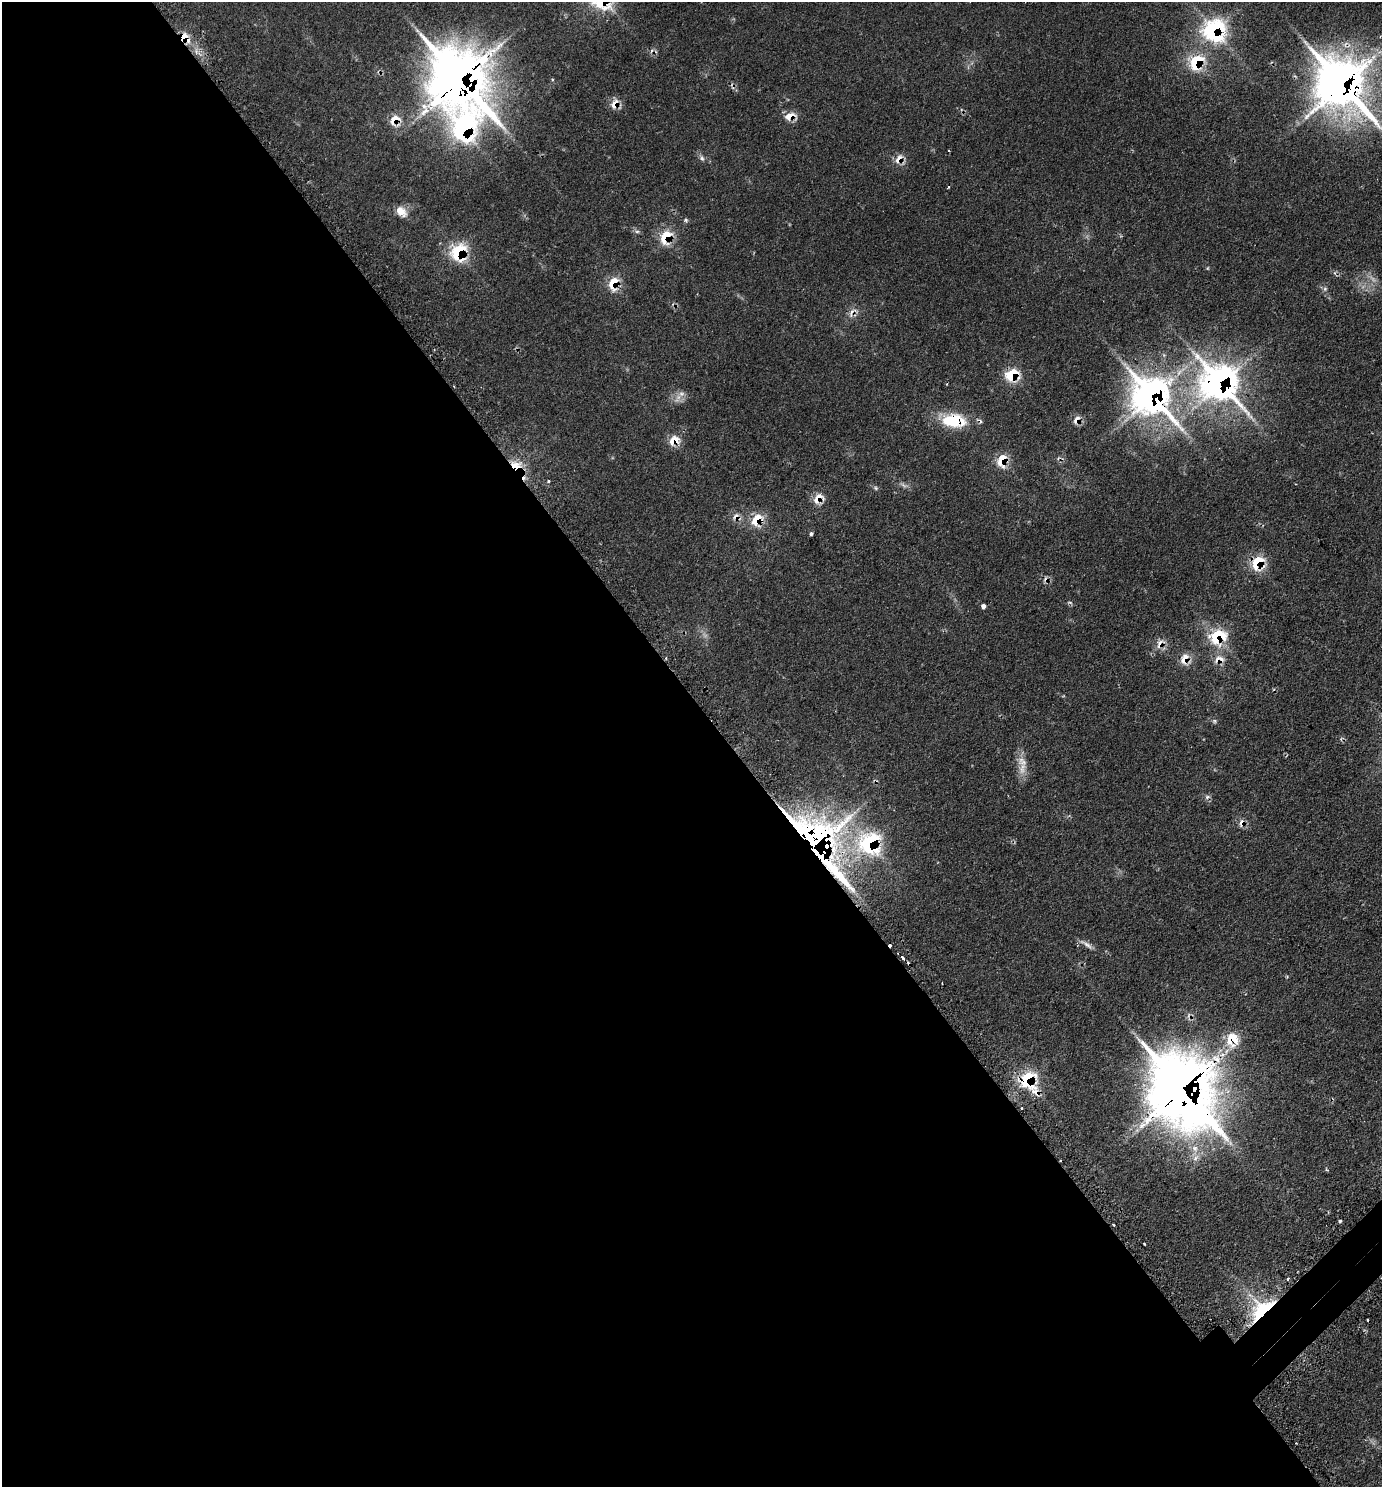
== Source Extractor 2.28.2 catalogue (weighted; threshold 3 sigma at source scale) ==
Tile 9 of 4 x 4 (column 1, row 3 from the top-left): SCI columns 330-1709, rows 1537-3021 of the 6036 x 6039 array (HDU 1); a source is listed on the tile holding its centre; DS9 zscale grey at full resolution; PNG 1384 x 1489 px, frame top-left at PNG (2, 2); no overlay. Shown black and unused: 53% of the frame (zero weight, under 2 of 3 exposures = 4% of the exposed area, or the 3 px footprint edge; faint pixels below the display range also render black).
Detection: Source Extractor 2.28.2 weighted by HDU 2 'WHT'; one run over the whole footprint, this tile lists its part. Background 0.136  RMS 0.0079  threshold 0.0356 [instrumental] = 3 sigma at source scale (4.5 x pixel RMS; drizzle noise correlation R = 1.50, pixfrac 1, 0.05/0.05 arcsec/px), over >= 5 px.
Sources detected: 72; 2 too faint to see at this stretch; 9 cosmic-ray / hot-pixel residue — not listed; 3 inside a brighter listed object's ellipse — not listed separately; the other 58 listed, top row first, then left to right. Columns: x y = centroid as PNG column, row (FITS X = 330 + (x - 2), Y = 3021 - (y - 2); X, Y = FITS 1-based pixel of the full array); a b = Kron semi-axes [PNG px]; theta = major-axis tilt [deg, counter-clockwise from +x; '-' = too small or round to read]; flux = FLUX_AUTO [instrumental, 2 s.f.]
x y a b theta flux
1214 30 17 16 - 97
185 38 12 7 -55 14
1196 62 16 12 55 32
459 78 23 16 -50 5000
1341 83 20 16 -55 2400
615 104 14 9 62 7.2
790 116 16 9 12 8.8
395 120 16 15 - 11
464 130 42 39 -53 150
949 151 2 2 - 0.65
702 158 9 6 -61 2.3
899 159 14 8 59 6.9
948 187 3 2 - 0.92
401 211 14 10 -43 8.6
686 220 6 5 - 1.3
637 231 6 4 0 1.5
666 237 17 11 63 21
458 252 13 11 76 53
1208 268 5 3 - 0.69
613 283 16 10 74 15
1325 289 6 6 - 1.6
852 312 17 6 58 4.8
1012 375 16 13 22 21
1219 382 20 16 -42 580
1151 395 22 17 -49 590
678 398 15 6 60 5
954 420 27 14 -4 36
1077 420 11 7 63 5
675 440 11 9 14 13
1002 460 16 11 76 14
516 465 18 9 0 11
549 481 4 3 - 1.6
903 485 13 4 -24 2.6
876 488 6 5 - 1.2
818 498 15 11 43 9.1
736 517 13 9 -16 5.7
757 520 17 12 60 16
811 534 4 4 - 1.5
1258 563 16 13 61 24
983 606 4 4 - 3
1217 636 19 14 66 31
1160 643 14 9 58 6.3
1184 659 15 9 69 8.2
1221 659 10 7 -52 5.2
1215 721 7 5 0 1.5
1022 761 17 12 -53 8.9
1242 823 10 7 67 4.4
870 843 21 20 - 74
815 844 22 14 -53 2000
1086 944 22 5 -33 4.2
1233 1039 8 7 - 28
1216 1059 18 10 -40 13
1028 1080 24 17 -59 45
1181 1088 30 21 -59 3800
1340 1221 4 3 - 1.3
1113 1225 3 3 - 2.2
1288 1279 3 3 - 3
1262 1309 29 17 42 53
Overlapping masked pixels (flux is a lower limit): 39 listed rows (the first 20) at x y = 1214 30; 185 38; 1196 62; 459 78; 1341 83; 615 104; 790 116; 395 120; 464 130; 899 159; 666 237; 458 252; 613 283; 852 312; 1012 375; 1219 382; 1151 395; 954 420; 1077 420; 675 440
Isophote crosses this tile's border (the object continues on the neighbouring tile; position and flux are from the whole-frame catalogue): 1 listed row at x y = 1341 83